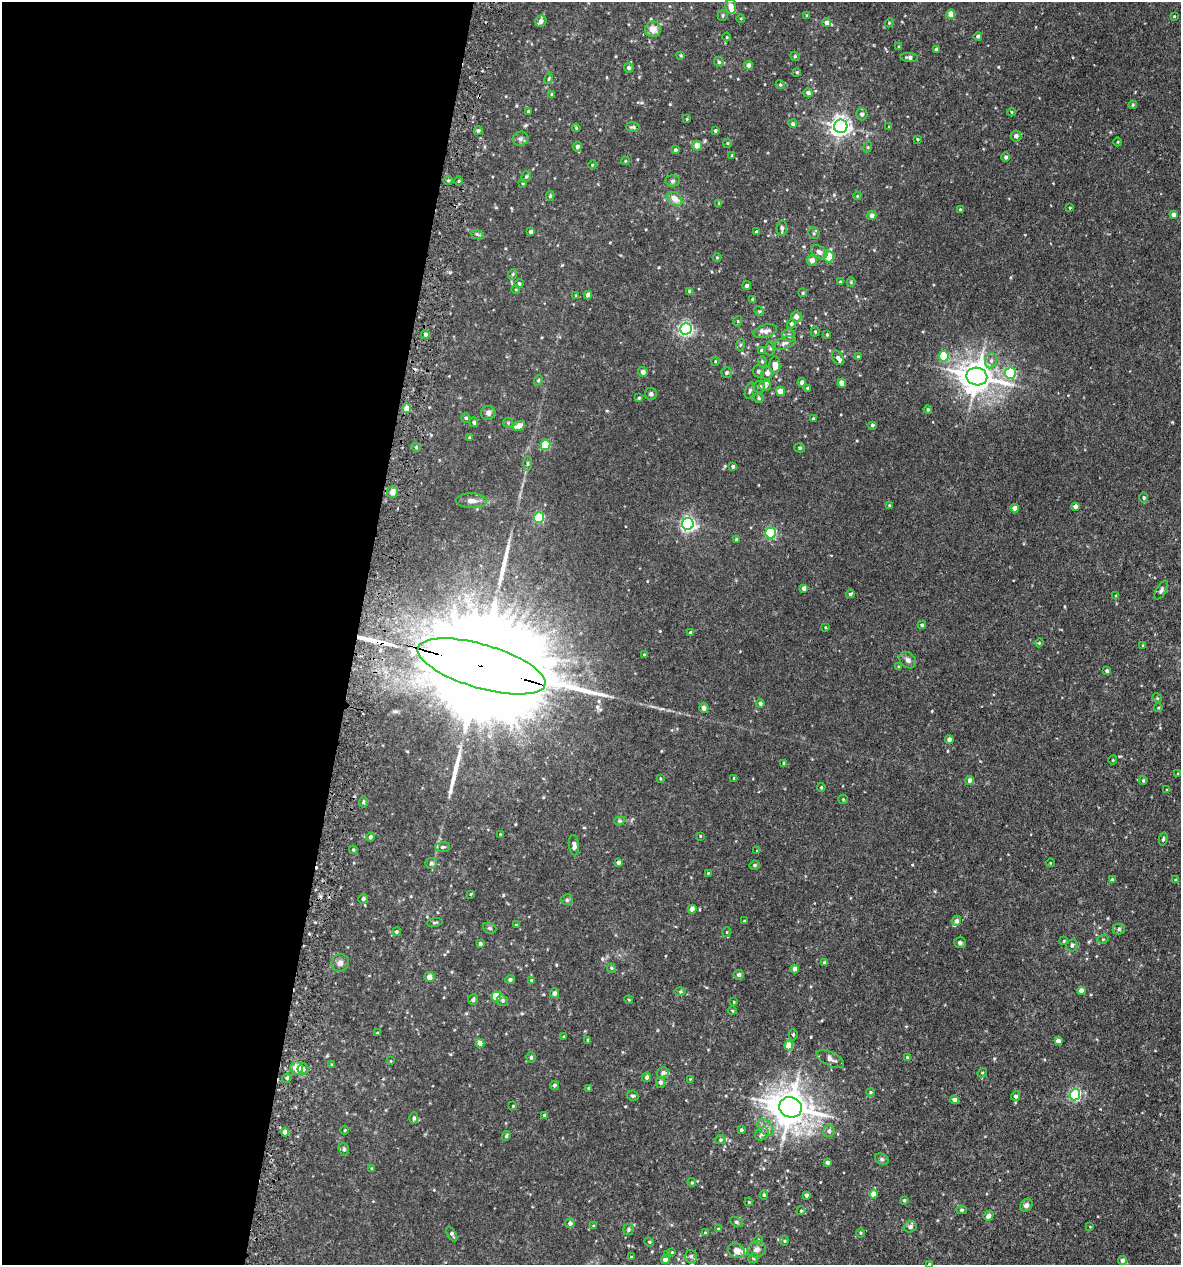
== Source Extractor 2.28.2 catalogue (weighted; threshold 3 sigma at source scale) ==
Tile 5 of 4 x 4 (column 1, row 2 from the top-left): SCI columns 336-1514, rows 2574-3836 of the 5222 x 5150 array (HDU 1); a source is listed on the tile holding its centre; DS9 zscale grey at full resolution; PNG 1183 x 1267 px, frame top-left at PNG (2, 2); each listed source drawn as its Kron ellipse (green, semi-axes under 4 px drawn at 4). Shown black and unused: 30% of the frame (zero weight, under 3 of 5 exposures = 5% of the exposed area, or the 3 px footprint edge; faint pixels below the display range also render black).
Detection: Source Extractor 2.28.2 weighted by HDU 2 'WHT'; one run over the whole footprint, this tile lists its part. Background 0.0181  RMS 0.0034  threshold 0.0152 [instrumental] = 3 sigma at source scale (4.5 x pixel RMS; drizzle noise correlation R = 1.50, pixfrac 1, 0.05/0.05 arcsec/px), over >= 5 px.
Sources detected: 313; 1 cosmic-ray / hot-pixel residue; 3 long thin detections or spike segments (spike, bleed or trail) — neither listed nor drawn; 7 inside a brighter listed object's ellipse — not listed separately; the other 302 listed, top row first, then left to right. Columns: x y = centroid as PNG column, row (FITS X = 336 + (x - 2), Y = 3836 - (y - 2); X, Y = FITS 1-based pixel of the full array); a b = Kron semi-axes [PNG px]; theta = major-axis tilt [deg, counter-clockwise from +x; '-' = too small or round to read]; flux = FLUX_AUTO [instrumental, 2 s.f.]
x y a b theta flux
731 7 7 5 -85 2.4
951 14 4 4 - 2.8
722 15 5 5 - 0.52
807 15 3 3 - 0.3
1174 16 3 2 - 0.24
741 18 4 3 - 0.27
541 21 6 5 - 1.4
826 23 4 4 - 1.5
889 23 4 3 - 0.28
653 29 8 8 - 2.9
978 36 4 4 - 0.64
727 37 4 3 - 0.26
899 46 4 3 - 0.35
936 49 4 3 - 0.49
681 55 4 3 - 0.32
795 56 5 4 - 0.42
909 57 9 4 -7 0.93
719 62 5 5 - 0.58
749 65 4 4 - 1.4
629 68 5 4 - 0.84
797 72 4 3 - 0.34
549 79 5 4 - 0.43
780 85 4 4 - 0.37
808 93 5 4 - 1
552 94 4 4 - 0.46
1133 105 4 3 - 0.35
528 111 4 4 - 0.56
1011 112 4 3 - 0.25
862 114 6 5 - 1
687 119 4 3 - 0.25
793 124 4 4 - 0.62
841 126 6 6 - 160
633 127 6 5 - 0.57
889 127 3 3 - 0.25
576 128 4 3 - 0.32
478 130 4 4 - 0.57
715 131 3 3 - 0.52
1016 136 5 5 - 1.2
521 139 8 7 - 0.9
917 139 4 2 - 0.27
1118 142 4 3 - 0.26
727 143 4 4 - 0.29
697 146 5 5 - 3
577 147 5 4 - 0.99
868 147 5 3 - 0.32
675 150 4 4 - 0.63
732 155 4 3 - 0.35
1006 157 4 4 - 0.84
625 161 4 3 - 0.28
592 165 4 3 - 0.29
526 176 6 4 67 0.53
448 180 5 4 - 0.44
459 181 4 3 - 0.31
672 181 7 5 0 0.66
523 183 3 2 - 0.29
550 196 5 4 - 0.62
857 196 4 3 - 0.27
675 199 8 6 -40 2.9
719 203 4 4 - 0.28
1070 208 3 3 - 0.28
960 210 4 4 - 0.46
872 215 4 4 - 1.3
1173 215 4 4 - 1.3
782 228 8 5 88 1
531 231 4 3 - 0.79
756 232 4 3 - 0.55
814 233 6 5 - 0.59
477 234 7 4 -19 0.52
819 252 9 5 -30 1.6
829 257 6 5 - 9
717 258 4 3 - 0.25
812 260 5 5 - 2.2
513 274 5 3 - 0.35
840 282 3 3 - 0.43
851 282 4 4 - 0.34
519 284 4 4 - 0.62
747 286 5 4 - 0.66
516 290 4 3 - 0.24
689 291 4 4 - 0.59
803 293 4 3 - 0.4
588 295 4 4 - 1.8
576 296 4 3 - 0.34
752 299 3 3 - 0.25
759 311 5 4 - 0.39
796 317 6 5 - 1.9
738 321 5 3 - 0.34
791 324 4 4 - 0.73
686 329 6 5 - 73
765 331 12 6 17 1.7
815 331 5 4 - 0.37
425 334 4 4 - 0.89
789 335 6 6 - 1
827 335 4 4 - 0.3
784 343 12 5 23 1.1
740 345 6 4 71 0.44
770 348 7 5 87 0.65
762 350 4 3 - 0.66
944 356 5 5 - 13
858 357 4 3 - 0.46
838 358 8 5 -58 1.1
715 361 4 3 - 0.24
762 361 5 4 - 0.45
991 361 8 6 75 1.2
775 365 9 5 90 2.7
758 371 6 5 - 0.98
643 372 5 5 - 1.2
726 373 5 5 - 0.58
767 373 6 5 - 1.6
1010 373 5 5 - 29
977 377 10 9 - 510
538 380 5 4 - 0.4
802 382 4 4 - 1.4
842 383 4 4 - 3.1
765 386 6 5 - 1.1
759 387 6 6 - 0.91
808 388 4 4 - 0.66
750 391 8 4 73 0.65
780 391 5 4 - 3.8
651 394 6 6 - 0.73
639 398 4 3 - 0.35
759 398 5 4 - 0.48
407 408 5 4 - 4
928 409 4 3 - 0.41
488 413 7 7 - 1.1
466 418 4 4 - 0.58
813 419 3 3 - 0.45
474 422 5 4 - 0.76
508 423 5 4 - 0.37
872 425 3 3 - 0.67
519 426 6 4 21 2.6
470 438 3 3 - 0.43
545 445 5 5 - 15
416 447 5 4 - 0.48
800 448 5 4 - 0.47
527 464 7 3 89 0.49
733 466 3 3 - 0.64
392 492 6 5 - 1.9
1144 498 5 4 - 0.52
471 501 15 7 -2 1.9
889 505 4 3 - 0.35
1075 506 4 4 - 1.4
1015 508 4 4 - 2.5
539 517 5 5 - 26
688 524 6 6 - 83
771 533 5 5 - 32
737 540 4 4 - 0.67
804 588 4 4 - 1.8
1161 590 10 5 58 0.81
850 594 4 3 - 0.57
1116 596 4 4 - 0.42
922 625 4 4 - 0.61
825 627 3 2 - 0.28
690 633 4 3 - 0.71
1039 643 4 3 - 0.31
1143 646 4 3 - 0.39
644 655 3 3 - 0.28
908 660 9 7 -48 1.3
481 666 66 22 -16 21000
899 667 4 3 - 0.47
1107 671 4 3 - 0.57
1157 698 5 4 - 0.35
760 703 4 4 - 0.97
704 708 5 4 - 0.91
1158 708 4 3 - 0.29
949 739 4 4 - 1.8
1113 760 4 3 - 0.24
784 763 4 3 - 0.45
1178 774 4 3 - 0.26
660 778 3 2 - 0.29
734 778 3 3 - 0.35
970 780 4 4 - 1.3
1143 780 4 3 - 0.42
821 787 4 3 - 0.36
1167 790 4 3 - 0.33
843 799 5 4 - 0.34
363 802 6 4 89 0.43
620 821 5 4 - 0.42
500 834 2 2 - 0.2
700 836 3 2 - 0.24
370 837 4 4 - 0.74
1163 839 6 4 75 0.45
574 845 10 5 -84 1.5
443 847 7 5 2 0.84
353 850 4 4 - 0.42
757 851 4 4 - 0.3
618 862 4 4 - 1.1
431 863 6 5 - 0.7
1050 863 4 3 - 0.22
755 865 5 4 - 0.56
708 873 3 3 - 0.23
1112 880 4 4 - 0.57
1176 880 4 3 - 0.31
471 894 3 2 - 0.3
363 899 4 4 - 0.82
567 900 6 5 - 0.51
692 909 4 4 - 2.4
744 921 3 3 - 0.3
956 921 5 4 - 1.1
435 922 8 3 9 0.39
516 925 3 2 - 0.27
490 928 7 5 -21 0.56
1119 929 6 5 - 0.73
396 932 4 4 - 0.57
727 932 5 3 - 0.26
1103 939 5 3 - 0.34
1064 941 3 3 - 0.36
960 943 6 5 - 0.74
480 944 3 3 - 0.75
1072 945 6 5 - 0.78
340 963 9 8 - 1.3
825 963 3 3 - 0.85
611 968 4 4 - 0.35
795 969 4 4 - 1.4
739 975 5 5 - 1.1
429 977 5 5 - 1.7
510 980 5 4 - 0.71
531 980 4 4 - 0.32
680 991 6 4 0 0.4
1081 991 4 4 - 2.2
554 993 5 4 - 0.94
496 997 5 5 - 13
473 999 5 5 - 0.74
629 1000 4 3 - 0.29
503 1001 5 5 - 0.66
734 1002 4 2 - 0.23
732 1011 4 3 - 0.3
377 1033 4 3 - 0.25
793 1035 6 4 -90 0.44
564 1037 3 3 - 0.48
588 1040 3 3 - 0.6
1058 1041 4 4 - 1.4
480 1043 4 4 - 2.7
789 1046 5 4 - 6.2
531 1057 5 4 - 0.57
907 1057 4 3 - 0.37
830 1059 15 7 -24 1.9
391 1061 4 2 - 0.19
332 1065 4 3 - 0.39
297 1068 6 6 - 4.7
303 1069 5 5 - 0.71
663 1073 6 5 - 0.89
982 1073 5 3 - 0.3
647 1077 5 4 - 1
287 1078 5 4 - 0.52
690 1079 4 4 - 0.23
660 1082 5 4 - 1
554 1085 4 4 - 0.61
589 1088 4 3 - 0.66
870 1092 4 3 - 0.39
1075 1095 5 5 - 43
633 1096 6 5 - 0.58
1016 1096 5 4 - 0.86
955 1100 4 4 - 1.6
513 1106 3 3 - 0.26
790 1107 11 10 - 680
545 1115 4 4 - 0.64
414 1118 5 4 - 0.64
765 1127 10 6 -44 1.6
345 1130 4 3 - 0.28
741 1130 3 3 - 0.62
829 1131 6 5 - 1
285 1132 4 4 - 2.8
762 1134 7 6 - 1.3
506 1136 5 4 - 0.48
721 1140 5 4 - 0.49
344 1149 6 5 - 0.54
882 1159 7 5 -22 0.63
827 1162 4 3 - 0.87
372 1168 4 3 - 0.26
692 1183 4 4 - 0.4
873 1194 4 4 - 3.2
764 1195 4 4 - 0.44
806 1195 4 3 - 0.85
904 1200 3 3 - 0.42
749 1202 4 3 - 0.26
1026 1205 7 5 48 1.1
962 1210 5 4 - 0.46
801 1211 4 4 - 0.31
989 1216 5 4 - 1.2
736 1222 7 4 -27 0.52
570 1223 5 4 - 1.3
593 1226 4 3 - 0.35
910 1227 6 5 - 0.93
1090 1227 4 2 - 0.2
628 1229 5 5 - 0.63
718 1229 4 3 - 0.32
705 1233 4 3 - 0.29
860 1233 4 3 - 0.3
452 1234 8 4 -61 0.73
759 1240 5 4 - 0.37
784 1241 4 4 - 0.38
649 1242 5 4 - 0.36
757 1249 9 8 - 1.5
736 1251 9 7 -31 2.2
672 1252 4 3 - 0.33
668 1255 4 4 - 0.57
691 1256 6 5 - 0.71
631 1257 4 4 - 0.27
753 1258 5 4 - 0.44
665 1260 4 4 - 2.7
1122 1261 4 4 - 1.4
929 1264 3 3 - 0.33
Overlapping masked pixels (flux is a lower limit): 2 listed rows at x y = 407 408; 481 666
Isophote crosses this tile's border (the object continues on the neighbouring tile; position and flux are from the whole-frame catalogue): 1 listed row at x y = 929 1264